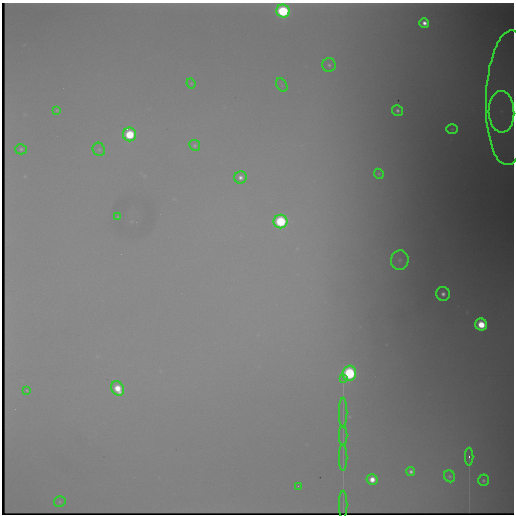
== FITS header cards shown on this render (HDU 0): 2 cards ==
NAXIS1  =                  512 /fastest changing axis
NAXIS2  =                  512 /next to fastest changing axis

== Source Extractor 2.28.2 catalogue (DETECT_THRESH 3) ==
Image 512 x 512 px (HDU 0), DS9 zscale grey, 1 PNG px = 1 image px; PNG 516 x 516 px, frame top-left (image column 1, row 512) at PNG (2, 3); each listed source drawn as its Kron ellipse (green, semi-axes under 4 px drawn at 4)
Background 5670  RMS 29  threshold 87.5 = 3 sigma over >= 5 px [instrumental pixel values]
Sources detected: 36; all 36 listed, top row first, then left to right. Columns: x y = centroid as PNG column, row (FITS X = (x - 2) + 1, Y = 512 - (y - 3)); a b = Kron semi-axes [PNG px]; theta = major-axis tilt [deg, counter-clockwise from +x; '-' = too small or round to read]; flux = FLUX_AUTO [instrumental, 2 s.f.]
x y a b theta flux
283 11 7 6 - 500000
424 23 5 5 - 20000
329 65 7 7 - 6200
191 84 5 3 - 2500
282 85 7 5 -61 3400
509 98 67 23 88 180000
57 110 4 3 - 2900
397 110 5 5 - 7900
501 112 21 13 -88 58000
452 129 6 4 0 3600
129 134 7 6 - 180000
195 145 5 5 - 4000
21 149 5 5 - 4800
99 149 7 6 - 4300
379 174 5 4 - 3400
240 177 6 6 - 13000
118 217 3 2 - 1700
280 222 7 7 - 290000
400 260 10 8 72 12000
443 294 7 7 - 14000
481 324 6 5 - 110000
349 373 8 6 74 480000
343 378 3 2 - 79000
118 389 8 6 -58 65000
27 390 3 2 - 1500
343 412 15 2 90 4800
343 436 10 2 90 2800
469 457 9 2 90 84000
343 458 13 2 90 4800
411 472 4 4 - 9500
450 476 6 5 - 5100
372 479 5 5 - 35000
483 480 6 5 - 5400
298 486 2 2 - 960
60 502 6 5 - 3000
343 505 14 2 90 450
At the frame edge (FLAGS 8, measured only in part): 1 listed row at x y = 283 11